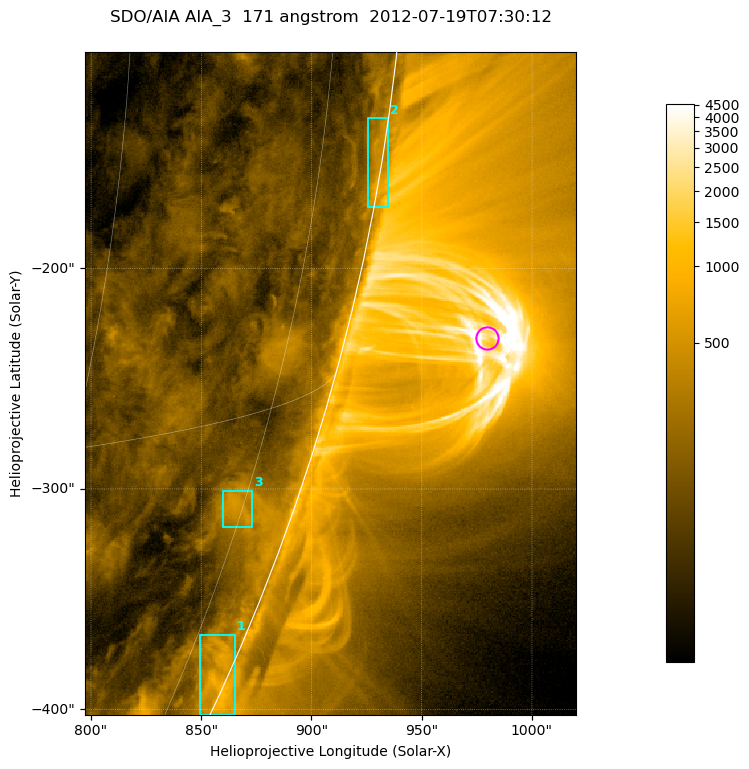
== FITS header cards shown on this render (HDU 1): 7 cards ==
TELESCOP= 'SDO/AIA '           / For AIA: SDO/AIA
INSTRUME= 'AIA_3   '           / For AIA: AIA_ATA1, AIA_ATA2, AIA_ATA3 or AIA_AT
WAVELNTH=                  171 / [angstrom] Wavelength
WAVEUNIT= 'angstrom'           / Wavelength unit: angstrom
DATE-OBS= '2012-07-19T07:30:12.952' / [ISO] Date when observation started; ISO 8
CTYPE1  = 'HPLN-TAN'           / CTYPE1; Typically HPLN
CTYPE2  = 'HPLT-TAN'           / CTYPE2; Typically HPLT

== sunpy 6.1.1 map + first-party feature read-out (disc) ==
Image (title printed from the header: SDO/AIA AIA_3  171 angstrom  2012-07-19T07:30:12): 371 x 501 px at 0.599 arcsec/px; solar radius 944 arcsec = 1575 px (partial field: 1.2% of the solar disc is inside the frame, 49% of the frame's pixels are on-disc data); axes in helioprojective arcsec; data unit not stated in the header (colour bar unlabelled)
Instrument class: DISC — disc imager (sunpy class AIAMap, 171 A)
Bright regions (active regions / flare kernels): reference = the on-disc median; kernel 3 px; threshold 5 sigma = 283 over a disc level ~123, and >= 1.15x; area >= 185 px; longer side >= 4 px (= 2.4 arcsec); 3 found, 3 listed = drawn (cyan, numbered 1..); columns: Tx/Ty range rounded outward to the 2 arcsec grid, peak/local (2 s.f.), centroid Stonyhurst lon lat
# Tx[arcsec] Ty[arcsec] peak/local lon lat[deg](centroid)
1 848..866 -404..-366 8 +81 -23
2 924..936 -172..-132 6.4 +85 -9
3 860..874 -318..-300 4.4 +74 -18
Off-limb structures (1.02-1.3 R_sun): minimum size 92 px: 1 found; the strongest spans PA ~250..260 deg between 1.02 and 1.13 R_sun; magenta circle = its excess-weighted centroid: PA ~255 deg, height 1.07 R_sun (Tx ~980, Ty ~-232 arcsec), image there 4.8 x the reference